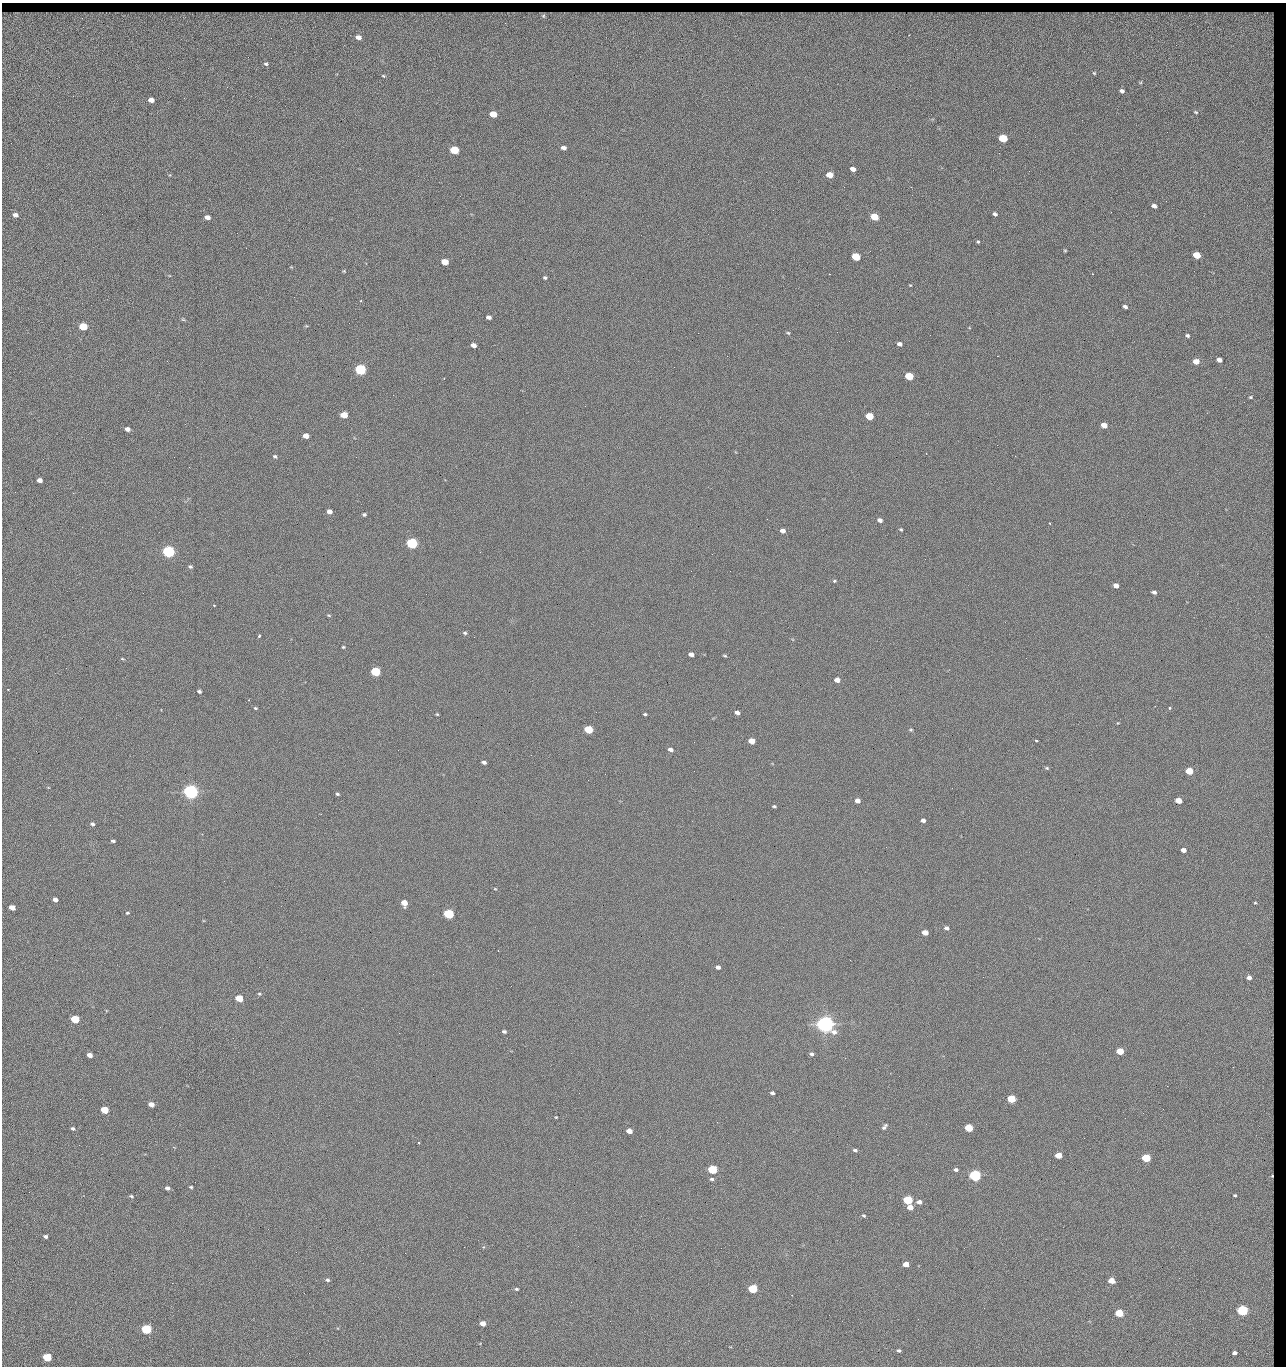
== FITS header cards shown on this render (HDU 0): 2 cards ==
NAXIS1  =                 1284 / length of data axis 1
NAXIS2  =                 1364 / length of data axis 2

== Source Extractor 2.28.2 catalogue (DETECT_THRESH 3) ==
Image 1284 x 1364 px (HDU 0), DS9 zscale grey, 1 PNG px = 1 image px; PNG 1288 x 1368 px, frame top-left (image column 1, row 1364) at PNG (2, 3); no overlay
Background 123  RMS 14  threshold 43.1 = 3 sigma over >= 5 px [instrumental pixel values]
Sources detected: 196; all 196 listed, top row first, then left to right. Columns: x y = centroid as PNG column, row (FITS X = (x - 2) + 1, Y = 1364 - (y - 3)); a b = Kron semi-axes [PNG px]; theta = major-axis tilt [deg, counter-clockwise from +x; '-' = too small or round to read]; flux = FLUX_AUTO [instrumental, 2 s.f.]
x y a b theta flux
543 16 4 4 - 1.7e+03
1256 26 48 30 -33 6.4e+04
358 37 7 5 -15 5.7e+03
1176 45 3 2 - 1.2e+03
266 64 5 4 - 1.6e+03
1094 73 4 3 - 9.2e+02
383 76 5 3 - 9.0e+02
1122 91 4 4 - 2.6e+03
151 100 5 4 - 8.4e+03
1196 112 4 3 - 8.4e+02
493 114 5 4 - 2.3e+04
1167 132 2 2 - 1.1e+03
1003 138 6 5 - 4.4e+04
564 148 5 4 - 3.7e+03
454 150 6 4 -15 5.4e+04
853 169 5 4 - 6.0e+03
1029 171 3 2 - 1.9e+03
829 175 5 4 - 1.6e+04
844 187 2 2 - 2.3e+03
911 187 2 2 - 1.8e+04
1154 206 5 4 - 3.7e+03
1111 212 2 2 - 8.6e+02
995 214 5 4 - 2.5e+03
15 215 5 4 - 4.7e+03
207 217 5 4 - 5.8e+03
874 217 6 4 -20 2.9e+04
978 242 3 3 - 3.6e+03
1065 250 5 3 - 9.0e+02
1197 255 5 4 - 2.4e+04
856 257 6 4 -21 4.2e+04
445 262 5 4 - 2.0e+04
344 271 4 3 - 9.5e+02
829 274 2 2 - 2.7e+04
545 278 4 4 - 1.7e+03
910 285 3 3 - 7.2e+02
294 297 3 2 - 7.5e+02
361 301 3 3 - 8.1e+02
1125 307 4 3 - 2.7e+03
488 317 5 4 - 3.3e+03
183 319 5 5 - 1.2e+03
83 326 5 4 - 5.2e+04
837 332 2 2 - 6.7e+02
698 333 2 2 - 3.2e+03
788 333 5 4 - 1.3e+03
1187 335 4 3 - 1.9e+03
900 344 5 4 - 3.6e+03
473 345 5 4 - 5.2e+03
727 356 2 2 - 4.2e+02
1219 360 4 4 - 3.9e+03
1196 362 5 4 - 9.8e+03
360 369 6 5 - 1.6e+05
909 376 5 4 - 4.0e+04
444 378 2 2 - 5.1e+02
1251 397 5 3 - 1.2e+03
1244 402 2 2 - 1.4e+03
344 415 5 4 - 2.0e+04
869 416 5 4 - 3.3e+04
1104 425 5 4 - 9.8e+03
127 429 5 4 - 4.8e+03
306 436 5 4 - 9.3e+03
997 445 2 2 - 3.4e+03
275 456 5 5 - 1.7e+03
1015 456 2 2 - 5.7e+02
174 457 2 2 - 3.1e+03
40 480 5 4 - 5.9e+03
73 493 3 2 - 1.2e+03
329 511 5 4 - 5.1e+03
364 515 4 4 - 1.6e+03
767 519 2 2 - 5.7e+02
880 520 5 4 - 3.6e+03
1050 523 2 2 - 8.4e+02
901 529 5 4 - 1.1e+03
783 531 5 4 - 4.8e+03
412 543 5 5 - 2.0e+05
168 552 5 5 - 3.2e+05
480 552 2 2 - 2.7e+03
190 567 5 5 - 1.8e+03
730 571 2 2 - 6.3e+02
834 581 5 4 - 1.2e+03
1116 586 5 4 - 5.4e+03
1154 592 5 3 - 2.3e+03
214 605 3 2 - 8.4e+02
329 615 6 3 -19 1.1e+03
465 633 5 4 - 1.6e+03
259 636 3 3 - 3.2e+03
343 647 4 3 - 1.1e+03
691 654 5 4 - 5.1e+03
725 656 5 3 - 1.1e+03
122 659 7 3 -8 1.1e+03
375 672 5 5 - 9.1e+04
837 680 5 4 - 7.4e+03
8 690 3 2 - 6.2e+02
199 691 4 3 - 2.0e+03
255 708 4 3 - 1.1e+03
1170 708 3 3 - 2.2e+03
737 713 5 4 - 4.0e+03
437 714 5 4 - 9.2e+02
645 714 4 3 - 1.3e+03
1118 723 4 3 - 6.9e+02
588 730 5 4 - 4.8e+04
911 730 5 4 - 1.2e+03
751 741 5 4 - 1.5e+04
1036 741 3 3 - 2.7e+03
694 742 3 2 - 7.9e+02
670 750 5 4 - 3.7e+03
531 755 2 2 - 3.2e+03
484 762 5 3 - 2.7e+03
1047 768 5 4 - 1.4e+03
694 771 2 2 - 2.0e+03
1189 771 5 4 - 2.7e+04
191 792 6 5 - 7.1e+05
337 794 4 3 - 1.3e+03
857 801 5 4 - 5.9e+03
1178 801 5 4 - 1.3e+04
774 806 5 3 - 1.4e+03
923 820 4 4 - 3.9e+03
92 824 5 4 - 1.9e+03
113 841 4 3 - 1.9e+03
1183 850 4 4 - 5.8e+03
495 889 5 3 - 8.3e+02
55 899 4 4 - 5.4e+03
404 903 5 5 - 1.3e+04
1255 903 5 4 - 1.3e+03
12 907 5 4 - 9.9e+03
127 913 4 4 - 9.8e+02
449 914 5 5 - 1.3e+05
946 928 5 4 - 2.9e+03
925 932 5 4 - 9.6e+03
718 967 4 4 - 3.4e+03
1249 977 4 4 - 4.3e+03
511 986 2 2 - 2.0e+03
259 994 5 4 - 1.1e+03
239 998 5 4 - 3.3e+04
75 1019 5 4 - 5.3e+04
825 1024 6 5 - 1.1e+06
1271 1030 5 2 - 1.1e+03
504 1031 4 3 - 2.0e+03
399 1033 2 2 - 5.5e+03
1120 1051 5 4 - 2.9e+04
811 1054 5 4 - 2.2e+03
89 1055 5 4 - 6.4e+03
845 1058 2 2 - 1.5e+03
1233 1067 2 2 - 1.8e+03
1167 1086 2 2 - 2.7e+03
772 1093 4 3 - 2.2e+03
1011 1099 5 4 - 4.8e+04
151 1104 5 4 - 7.4e+03
104 1110 5 4 - 3.2e+04
1143 1113 3 2 - 9.7e+02
556 1117 3 2 - 7.3e+02
717 1122 3 2 - 1.1e+03
884 1127 8 4 51 2.5e+03
73 1128 4 4 - 1.9e+03
969 1128 5 4 - 4.4e+04
629 1131 5 4 - 8.7e+03
418 1142 3 3 - 1.3e+03
79 1145 2 2 - 2.6e+03
855 1150 5 4 - 1.9e+03
1058 1155 5 4 - 1.7e+04
1146 1158 5 4 - 5.9e+04
559 1159 2 2 - 9.2e+02
712 1169 5 4 - 7.9e+04
956 1170 5 4 - 2.2e+03
975 1175 5 5 - 2.8e+05
1271 1176 4 3 - 1.1e+03
712 1179 5 4 - 1.7e+03
191 1187 4 3 - 1.2e+03
167 1188 4 4 - 2.8e+03
1235 1195 3 2 - 9.0e+02
131 1196 5 4 - 1.4e+03
908 1200 5 4 - 8.4e+04
919 1202 6 5 - 4.0e+03
910 1207 5 4 - 9.6e+03
864 1216 4 4 - 1.4e+03
268 1229 2 2 - 2.2e+03
45 1236 4 3 - 2.1e+03
464 1247 2 2 - 7.0e+03
296 1252 2 2 - 1.8e+03
405 1253 2 2 - 5.4e+03
906 1264 5 4 - 9.0e+03
1272 1276 13 3 90 1.6e+03
327 1280 5 5 - 1.8e+03
1111 1281 5 4 - 1.4e+04
516 1289 5 4 - 1.5e+03
753 1289 5 4 - 8.0e+04
571 1302 2 2 - 4.8e+02
984 1308 2 2 - 2.7e+03
1242 1310 5 4 - 1.9e+05
1119 1313 5 4 - 4.6e+04
610 1321 3 2 - 7.4e+02
483 1323 5 4 - 7.9e+03
146 1329 5 5 - 1.0e+05
898 1350 4 3 - 2.0e+03
309 1353 2 2 - 1.4e+03
1234 1353 4 3 - 2.9e+03
47 1357 5 4 - 5.5e+04

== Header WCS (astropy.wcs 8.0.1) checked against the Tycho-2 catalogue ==
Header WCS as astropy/WCSLIB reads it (CRVAL/CRPIX/CD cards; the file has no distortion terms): RA---TAN/DEC--TAN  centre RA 15:41:43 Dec +51:58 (235.43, +51.97 deg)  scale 1.26 arcsec/px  FOV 26.9' x 28.5'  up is +92 deg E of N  parity flipped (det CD > 0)
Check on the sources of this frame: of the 60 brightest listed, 10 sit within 2.0 arcsec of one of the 12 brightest Tycho-2 stars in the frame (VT <= 12.29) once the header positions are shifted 0.47 arcsec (0.28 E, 0.38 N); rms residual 1.04 arcsec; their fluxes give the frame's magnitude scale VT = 24.51 - 2.5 log10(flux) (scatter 0.20 mag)
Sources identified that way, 10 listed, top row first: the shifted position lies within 2.0 arcsec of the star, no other Tycho-2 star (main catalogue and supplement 1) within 4.0 arcsec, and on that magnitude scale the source's flux lands within +1.5 / -3 mag of the star's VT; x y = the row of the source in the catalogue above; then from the Tycho-2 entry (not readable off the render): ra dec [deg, ICRS J2000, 3 dp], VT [Tycho-2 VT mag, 2 dp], TYC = Tycho-2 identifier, HIP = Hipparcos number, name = IAU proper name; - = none
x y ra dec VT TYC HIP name
360 369 235.614 +52.064 11.61 3489-1132-1 - -
412 543 235.514 +52.049 11.19 3489-1407-1 - -
191 792 235.378 +52.130 9.31 3489-1322-1 76850 -
449 914 235.303 +52.042 11.52 3489-958-1 - -
825 1024 235.232 +51.912 9.59 3489-824-1 - -
975 1175 235.143 +51.862 10.97 3489-1016-1 - -
908 1200 235.131 +51.886 12.29 3489-908-1 - -
753 1289 235.084 +51.941 11.45 3489-1346-1 - -
1242 1310 235.062 +51.771 11.53 3489-1453-1 - -
146 1329 235.075 +52.152 11.74 3489-912-1 - -